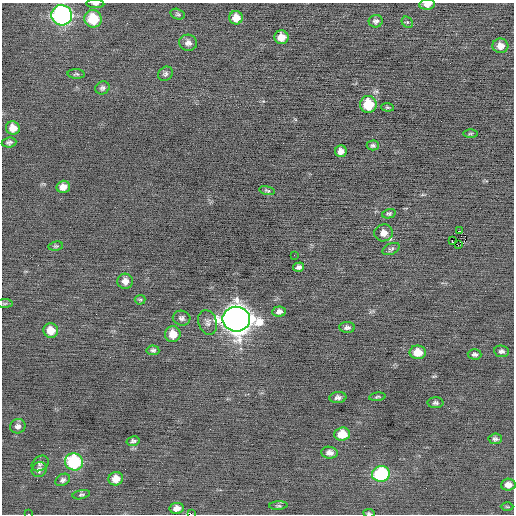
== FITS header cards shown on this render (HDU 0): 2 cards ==
NAXIS1  =                  512 / Axis length
NAXIS2  =                  512 / Axis length

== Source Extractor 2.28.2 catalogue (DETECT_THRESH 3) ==
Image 512 x 512 px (HDU 0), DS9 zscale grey, 1 PNG px = 1 image px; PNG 516 x 516 px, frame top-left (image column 1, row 512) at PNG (2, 3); each listed source drawn as its Kron ellipse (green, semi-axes under 4 px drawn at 4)
Background -0.0991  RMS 0.73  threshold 2.19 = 3 sigma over >= 5 px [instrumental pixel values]
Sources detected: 68; all 68 listed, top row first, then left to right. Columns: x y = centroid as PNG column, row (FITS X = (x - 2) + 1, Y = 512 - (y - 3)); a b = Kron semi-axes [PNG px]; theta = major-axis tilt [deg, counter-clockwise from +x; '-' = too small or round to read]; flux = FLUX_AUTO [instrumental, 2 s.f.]
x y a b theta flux
95 4 9 4 -2 110
427 4 8 5 7 310
177 14 7 5 -16 93
62 15 10 10 - 14000
236 18 7 7 - 510
93 19 9 8 - 1700
376 21 7 6 - 160
407 22 6 5 - 69
281 37 7 7 - 500
188 43 9 8 - 220
500 46 8 7 - 380
76 74 8 4 -3 81
165 74 8 6 42 130
102 88 7 6 - 130
368 104 8 8 - 1600
387 107 6 4 -6 69
13 128 7 6 - 490
470 134 7 3 1 60
9 142 7 5 6 120
373 145 6 5 - 110
341 151 6 6 - 270
63 187 7 6 - 300
267 191 8 4 -12 78
389 214 7 4 13 90
460 231 3 2 - 34
383 233 9 8 - 400
452 241 3 2 - 40
458 245 2 2 - 6700
56 246 7 4 9 81
391 249 9 5 24 120
294 255 2 2 - 22
299 267 5 4 - 160
125 281 8 7 - 330
140 300 5 5 - 69
5 304 8 4 1 78
279 312 7 5 5 190
182 318 9 7 -13 170
236 319 14 12 -9 63000
208 322 12 9 -71 230
347 327 8 5 -2 160
51 330 7 7 - 600
173 334 8 8 - 660
153 350 6 4 -5 110
501 351 7 5 -6 130
418 352 8 6 -1 750
475 354 7 5 -4 120
338 397 8 5 6 180
377 397 8 4 7 75
436 403 8 5 -2 120
18 426 8 7 - 190
342 434 8 6 3 1000
495 439 6 5 - 120
133 441 6 5 - 110
329 453 8 6 -7 250
74 462 9 8 - 4000
40 463 9 7 36 140
39 470 8 7 - 190
381 474 9 7 7 5000
116 479 7 6 - 560
63 480 8 5 32 130
508 485 7 6 - 300
81 495 9 4 11 91
278 506 9 3 4 72
507 507 6 4 -2 49
177 508 7 5 10 310
369 513 6 3 -7 74
29 514 2 2 - 250
191 514 2 2 - 96
At the frame edge (FLAGS 8, measured only in part): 6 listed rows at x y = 95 4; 427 4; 62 15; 369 513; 29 514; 191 514